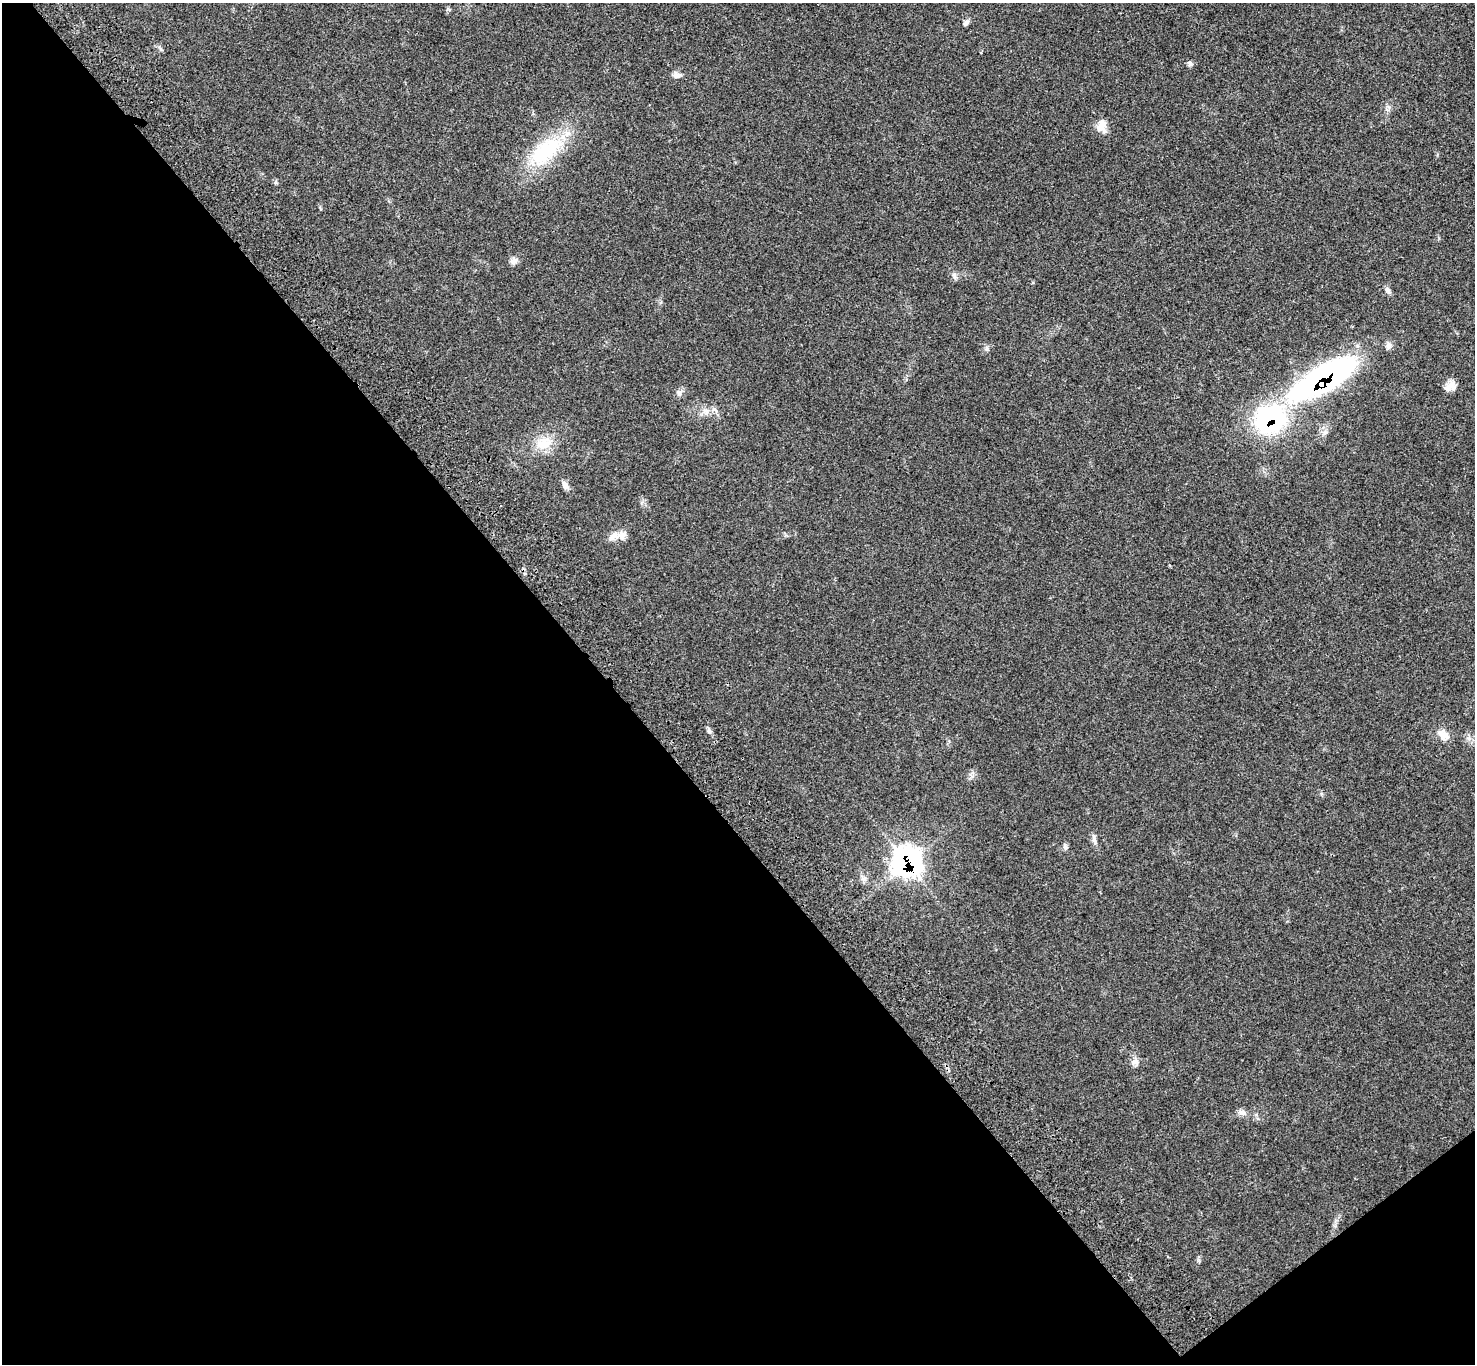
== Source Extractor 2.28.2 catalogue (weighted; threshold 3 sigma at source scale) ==
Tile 14 of 4 x 4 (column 2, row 4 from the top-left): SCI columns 1577-3049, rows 242-1603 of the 6102 x 6074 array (HDU 1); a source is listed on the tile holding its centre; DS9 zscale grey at full resolution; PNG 1477 x 1366 px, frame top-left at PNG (2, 3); no overlay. Shown black and unused: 43% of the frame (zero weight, under 3 of 4 exposures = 6% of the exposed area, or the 3 px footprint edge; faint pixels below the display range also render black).
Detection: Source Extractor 2.28.2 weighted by HDU 2 'WHT'; one run over the whole footprint, this tile lists its part. Background 0.058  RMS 0.0056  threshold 0.025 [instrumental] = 3 sigma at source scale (4.5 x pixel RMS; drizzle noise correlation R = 1.50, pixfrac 1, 0.05/0.05 arcsec/px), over >= 5 px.
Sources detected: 25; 1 inside a brighter listed object's ellipse — not listed separately; the other 24 listed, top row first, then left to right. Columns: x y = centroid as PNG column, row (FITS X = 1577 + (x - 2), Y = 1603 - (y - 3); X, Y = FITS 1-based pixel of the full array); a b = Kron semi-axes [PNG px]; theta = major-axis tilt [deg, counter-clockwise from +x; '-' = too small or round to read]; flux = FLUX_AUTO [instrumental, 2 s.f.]
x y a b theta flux
966 23 10 6 44 1.5
160 49 11 3 -55 0.86
1190 64 7 6 - 1.2
676 75 10 9 - 2.2
1102 126 18 13 -82 5.6
546 150 52 26 38 38
514 260 11 8 24 2.3
1388 290 10 6 -59 1.8
1389 346 9 8 - 2
1323 378 69 22 31 160
1452 385 13 11 88 4.2
679 393 9 6 -81 1.6
705 411 10 7 -53 2.6
1270 419 34 29 22 70
543 444 23 16 20 11
565 485 12 6 -51 2.5
621 535 13 11 -12 4.1
709 731 6 5 - 1.2
1443 734 16 11 -37 5.2
1094 839 11 5 -72 1.8
1065 847 9 5 -63 1.2
907 862 16 15 - 160
1135 1062 11 8 17 2.6
1242 1113 11 8 -12 2.4
Overlapping masked pixels (flux is a lower limit): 3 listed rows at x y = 1323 378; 1270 419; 907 862
Unlisted compact peaks at least as high as the median listed source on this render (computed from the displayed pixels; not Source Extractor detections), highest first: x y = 987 349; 955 277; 276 182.